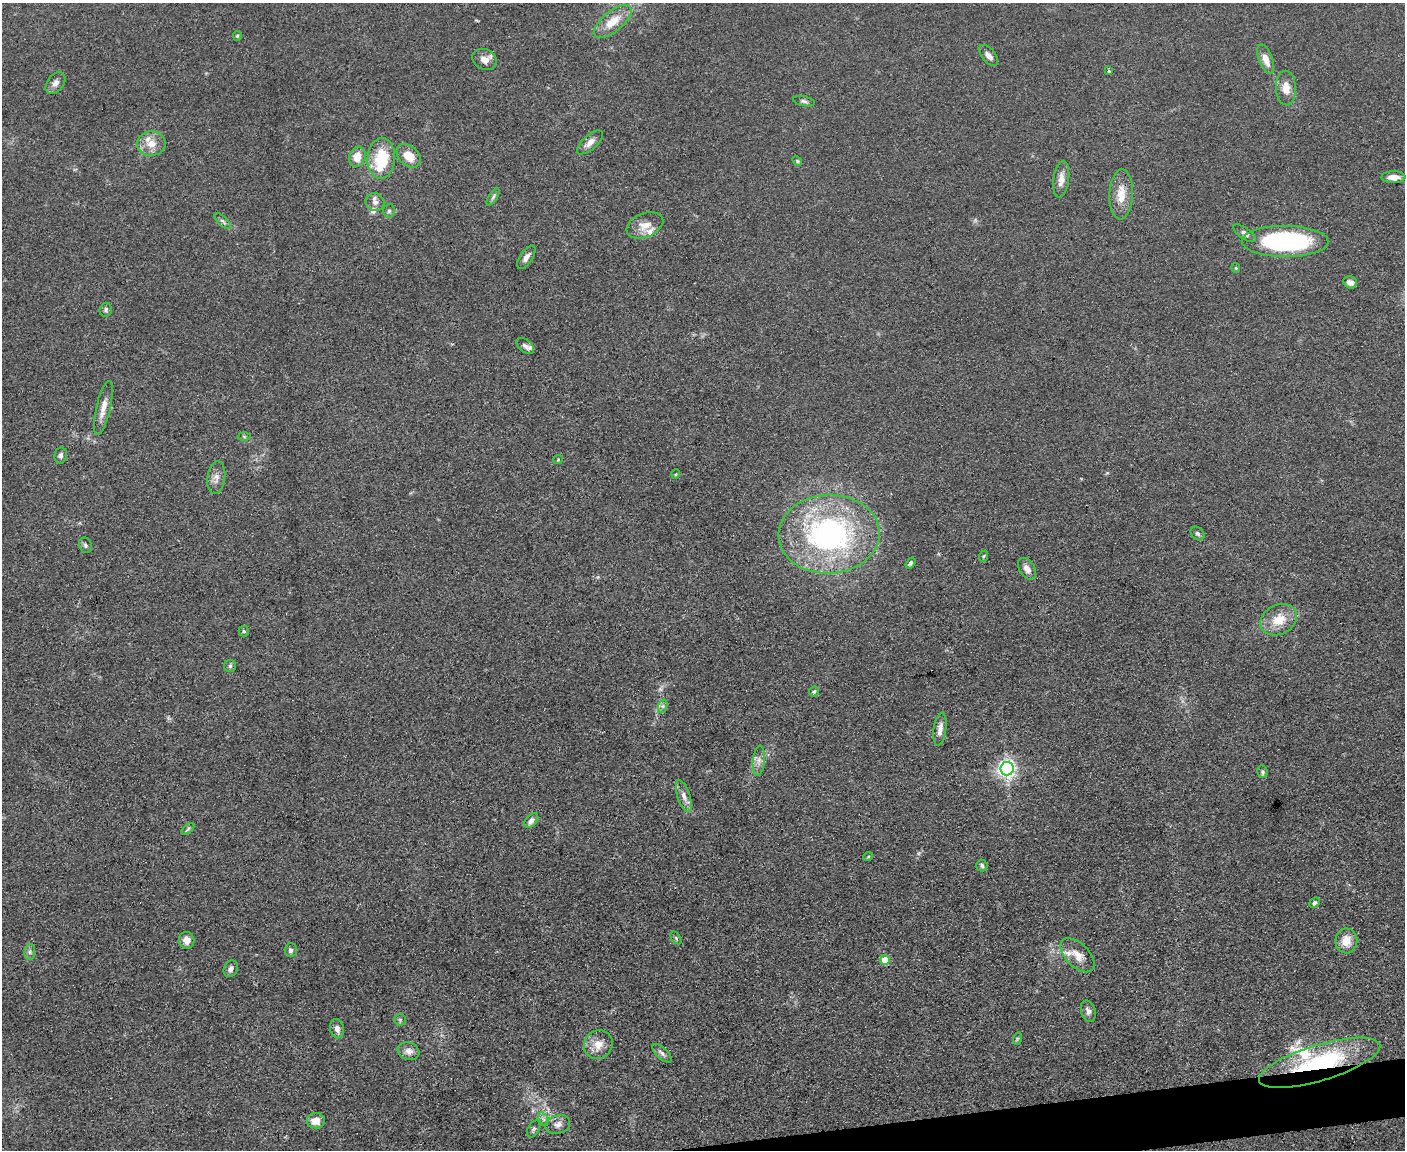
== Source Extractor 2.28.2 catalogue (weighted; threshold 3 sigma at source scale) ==
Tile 5 of 3 x 4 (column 2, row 2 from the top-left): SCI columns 1533-2935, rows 2300-3447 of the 4573 x 4596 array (HDU 1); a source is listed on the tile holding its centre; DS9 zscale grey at full resolution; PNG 1407 x 1152 px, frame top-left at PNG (2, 3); each listed source drawn as its Kron ellipse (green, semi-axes under 4 px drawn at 4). Shown black and unused: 2% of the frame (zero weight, under 3 of 4 exposures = <1% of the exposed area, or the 3 px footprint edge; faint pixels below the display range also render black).
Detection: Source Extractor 2.28.2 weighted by HDU 2 'WHT'; one run over the whole footprint, this tile lists its part. Background 0.0719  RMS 0.007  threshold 0.0314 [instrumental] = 3 sigma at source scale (4.5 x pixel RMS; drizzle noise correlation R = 1.50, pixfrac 1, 0.05/0.05 arcsec/px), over >= 5 px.
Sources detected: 84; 7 inside a brighter listed object's ellipse — not listed separately; the other 77 listed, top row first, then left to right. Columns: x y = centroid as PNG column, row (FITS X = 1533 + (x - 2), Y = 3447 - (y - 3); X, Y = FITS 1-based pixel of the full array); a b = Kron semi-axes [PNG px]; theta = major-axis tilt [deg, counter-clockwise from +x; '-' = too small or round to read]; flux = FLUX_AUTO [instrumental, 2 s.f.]
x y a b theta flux
613 21 23 10 39 14
237 36 5 4 - 0.83
989 55 12 6 -51 3.5
484 59 12 10 -28 5.8
1266 59 16 7 -70 7.4
1109 71 3 3 - 1.7
55 83 12 8 52 3.4
1286 88 17 10 -87 8.1
804 101 11 5 -12 1.8
590 142 16 7 42 4.8
151 144 14 12 1 8.8
409 156 14 9 -41 11
357 157 10 8 70 9.2
381 158 20 14 86 30
797 161 5 4 - 1
1393 177 12 6 0 5.9
1061 179 18 8 82 6.1
1121 194 25 11 87 12
493 197 10 4 58 1.7
375 202 9 8 - 3.8
389 211 7 5 87 1.7
223 221 10 4 -42 1.8
645 225 19 12 22 8.9
1245 233 13 5 -35 2.8
1285 241 43 15 0 110
526 257 13 6 56 3.7
1236 268 4 4 - 0.85
1350 282 7 6 - 3.9
106 310 7 6 - 1.8
525 346 10 6 -38 2.4
103 408 28 7 77 7.6
244 436 6 4 -2 1.1
60 455 8 6 78 2
558 459 5 4 - 0.73
676 474 5 3 - 0.6
216 478 16 9 81 4.8
829 534 51 39 3 160
1198 534 8 6 -45 1.6
85 545 8 6 -65 1.8
984 556 6 3 70 0.86
910 563 6 4 58 1.3
1027 569 12 7 -56 4.9
1279 620 19 14 27 15
244 631 5 5 - 0.94
230 666 6 6 - 1.5
814 691 5 5 - 1.4
663 706 7 4 71 1.7
940 729 17 6 82 4.6
759 761 15 6 84 4.1
1007 769 6 6 - 290
1262 772 6 5 - 1.3
684 796 16 6 -72 4.2
531 820 8 5 49 3.4
188 829 8 4 38 1.4
868 857 5 3 - 0.61
982 866 6 5 - 1.5
1314 903 5 4 - 1.3
676 938 7 4 -54 0.92
187 940 8 7 - 4.6
1346 941 12 11 - 10
291 950 7 6 - 2
30 952 8 5 83 1.8
1078 955 21 11 -44 8.5
885 960 5 5 - 18
231 969 8 7 - 3.2
1088 1011 11 7 -74 3
400 1020 6 5 - 1.2
337 1029 10 7 -79 3.8
1017 1039 6 4 72 0.9
598 1045 15 13 48 8.5
409 1051 11 8 -19 4.9
662 1053 12 5 -42 2.5
1320 1063 63 18 17 89
543 1119 7 4 -71 1.7
316 1121 9 7 2 7.3
558 1125 12 9 18 4.3
534 1129 9 5 59 1.6
Overlapping masked pixels (flux is a lower limit): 1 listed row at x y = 1320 1063